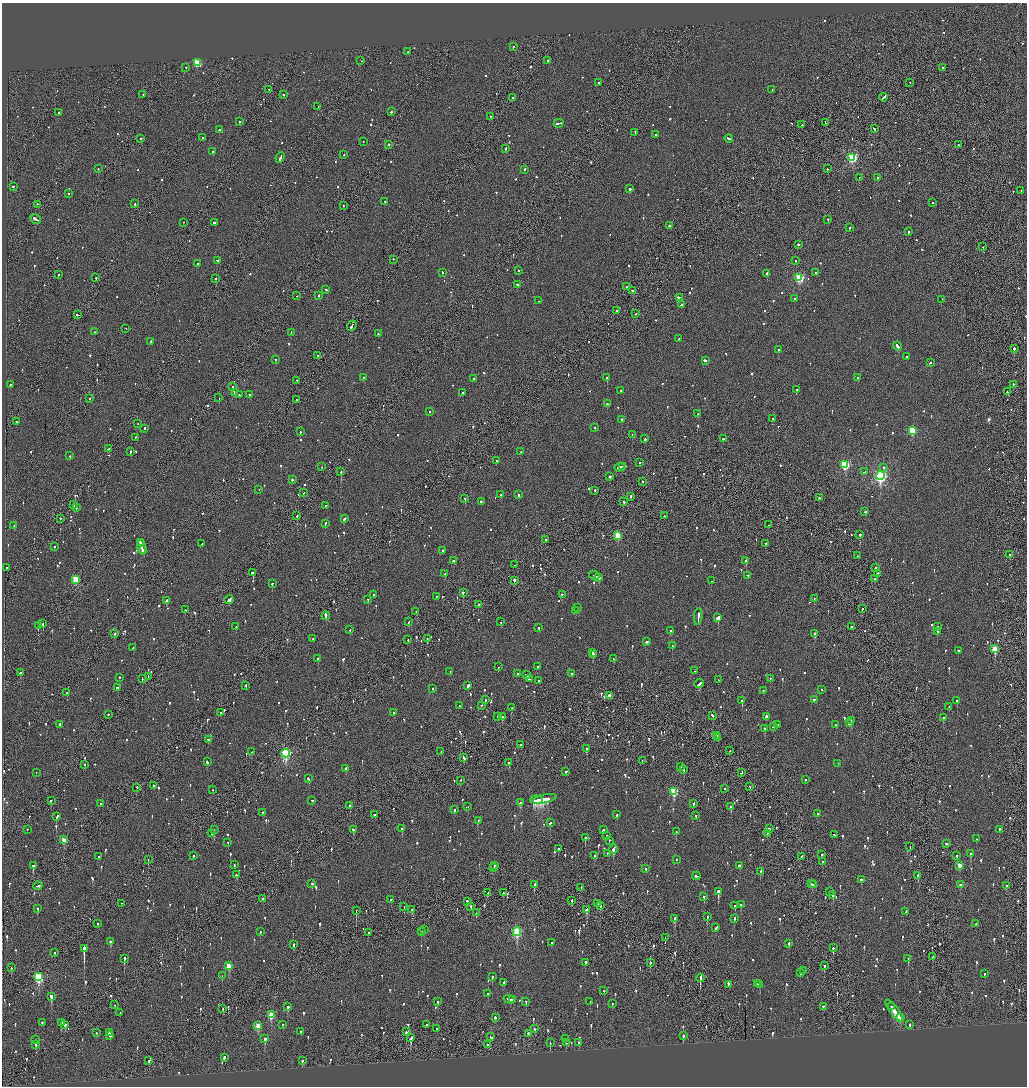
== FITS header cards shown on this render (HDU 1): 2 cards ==
NAXIS1  =                 2050
NAXIS2  =                 2168

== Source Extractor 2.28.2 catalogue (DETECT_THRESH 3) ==
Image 2050 x 2168 px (HDU 1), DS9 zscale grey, zoomed out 1/2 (1 PNG px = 2 x 2 image px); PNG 1029 x 1088 px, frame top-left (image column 2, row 2168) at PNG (2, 3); each listed source drawn as its Kron ellipse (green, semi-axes under 4 px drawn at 4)
Background -0.0904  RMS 0.068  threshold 0.204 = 3 sigma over >= 5 px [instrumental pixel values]
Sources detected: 1353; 42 cannot appear on this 1/2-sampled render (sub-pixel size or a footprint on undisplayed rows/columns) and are neither listed nor drawn; of the other 1311, the 500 brightest by FLUX_AUTO listed and drawn (811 fainter detections omitted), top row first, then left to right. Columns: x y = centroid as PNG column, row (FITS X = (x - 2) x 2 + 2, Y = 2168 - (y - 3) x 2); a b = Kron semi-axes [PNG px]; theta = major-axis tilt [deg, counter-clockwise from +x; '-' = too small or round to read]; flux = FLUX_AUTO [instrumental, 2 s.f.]
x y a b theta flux
513 47 2 2 - 68
407 52 2 2 - 160
361 61 2 1 - 93
547 61 2 1 - 260
197 63 3 3 - 630
186 68 2 2 - 74
943 68 2 2 - 86
598 83 2 2 - 130
910 83 2 1 - 110
268 90 2 2 - 76
772 90 2 2 - 58
143 95 2 1 - 100
283 95 2 2 - 120
513 98 2 1 - 92
883 98 4 1 - 180
318 107 2 2 - 63
391 112 2 2 - 270
59 113 2 2 - 140
491 117 2 2 - 63
240 122 2 2 - 360
825 123 3 1 - 300
559 124 5 2 - 190
802 125 3 1 - 190
874 129 3 2 - 84
219 130 2 2 - 470
635 133 3 2 - 97
655 135 2 2 - 64
203 138 2 2 - 98
141 139 2 2 - 91
729 139 4 2 - 150
363 142 2 2 - 67
389 145 2 2 - 190
958 145 2 2 - 74
506 149 3 2 - 88
212 152 2 2 - 77
344 155 2 2 - 56
280 158 5 2 - 230
852 158 3 3 - 1700
98 169 2 1 - 100
827 169 2 2 - 56
524 170 3 2 - 71
859 178 2 2 - 80
878 178 2 2 - 420
13 187 2 2 - 450
630 189 2 2 - 260
1021 191 2 2 - 60
69 194 2 2 - 160
385 202 3 2 - 280
932 203 2 2 - 72
135 204 2 2 - 69
38 205 2 2 - 82
343 206 2 1 - 130
36 219 5 2 - 330
828 220 2 2 - 82
183 223 2 1 - 87
214 223 2 2 - 350
669 226 3 2 - 86
850 228 2 2 - 98
908 232 2 2 - 310
798 245 2 2 - 190
983 247 2 2 - 61
394 260 2 2 - 65
218 261 2 2 - 130
796 261 2 2 - 66
198 264 2 2 - 240
518 271 2 2 - 56
442 273 2 2 - 57
816 273 2 2 - 150
767 274 2 2 - 250
59 275 2 2 - 74
96 278 2 2 - 100
799 278 3 3 - 1200
216 279 2 2 - 73
518 285 2 2 - 180
626 287 2 2 - 66
326 290 2 2 - 70
633 291 4 2 - 210
297 296 2 1 - 80
319 296 2 2 - 73
679 298 2 2 - 54
794 299 2 2 - 94
942 300 2 1 - 73
539 301 2 2 - 62
681 305 3 2 - 200
616 311 2 2 - 58
636 314 2 2 - 73
77 315 3 2 - 92
352 326 6 2 53 240
126 329 2 1 - 56
95 332 2 2 - 170
291 333 3 2 - 450
378 334 2 2 - 69
679 339 3 2 - 140
151 342 4 2 - 120
897 346 4 2 - 200
1014 349 2 2 - 630
778 350 3 2 - 120
318 356 2 1 - 66
906 357 2 2 - 88
275 360 2 2 - 96
705 361 3 2 - 240
930 363 2 2 - 180
363 378 2 2 - 61
607 378 2 2 - 250
858 378 2 2 - 110
473 379 2 2 - 240
296 381 2 2 - 100
10 385 2 2 - 64
1013 385 2 2 - 68
232 387 2 2 - 160
797 390 2 2 - 460
621 391 2 2 - 76
1007 392 2 2 - 140
234 393 3 2 - 120
463 393 2 2 - 210
239 395 2 2 - 56
250 395 2 2 - 220
219 398 2 1 - 150
90 399 2 2 - 59
296 400 2 2 - 55
607 404 2 2 - 170
429 412 2 2 - 59
698 414 2 2 - 87
773 419 2 2 - 81
622 420 3 2 - 150
17 422 2 2 - 87
138 424 2 1 - 56
595 428 2 2 - 66
144 429 2 2 - 83
912 431 3 3 - 580
300 432 2 2 - 95
632 435 2 2 - 62
135 438 2 2 - 54
645 439 2 2 - 470
723 439 2 2 - 57
109 449 3 2 - 110
131 452 3 2 - 100
521 452 2 2 - 62
70 456 2 2 - 58
497 461 2 2 - 56
640 463 2 1 - 71
845 465 3 3 - 1200
321 467 2 1 - 180
622 467 2 2 - 69
619 468 5 2 - 220
883 468 2 2 - 56
341 472 2 2 - 140
864 472 4 2 - 110
880 476 4 4 - 2900
609 477 2 2 - 100
292 480 2 2 - 220
643 482 2 2 - 170
259 490 2 1 - 150
595 491 2 2 - 180
303 493 2 1 - 59
501 495 3 2 - 190
518 495 3 2 - 100
631 497 2 1 - 240
819 498 2 2 - 65
465 499 2 2 - 99
481 502 2 2 - 200
624 502 2 2 - 95
73 505 3 2 - 120
325 506 2 1 - 95
76 508 2 2 - 58
865 512 2 2 - 81
297 516 2 2 - 150
664 516 2 2 - 56
60 519 2 2 - 57
344 519 4 2 - 150
325 524 3 2 - 96
768 525 2 2 - 70
14 526 2 1 - 58
860 535 2 2 - 110
618 536 3 3 - 550
546 540 2 2 - 57
140 543 3 2 - 170
202 544 2 1 - 59
765 544 2 2 - 83
54 547 2 2 - 140
142 547 7 2 -74 270
143 550 4 1 - 150
442 551 2 2 - 65
1009 555 2 1 - 480
857 556 2 1 - 62
454 561 3 2 - 110
746 561 2 2 - 660
515 565 2 1 - 110
7 568 2 2 - 64
875 568 2 2 - 80
253 573 2 2 - 340
445 574 2 2 - 130
878 574 2 2 - 59
594 576 5 2 - 250
748 576 2 2 - 92
598 578 3 2 - 110
875 579 2 2 - 78
76 580 3 3 - 570
514 581 3 2 - 340
711 581 2 2 - 70
272 584 2 2 - 170
463 593 2 2 - 360
373 595 2 2 - 63
562 595 2 2 - 140
436 597 2 1 - 120
814 599 2 1 - 63
229 600 5 2 - 270
368 600 2 1 - 93
166 601 3 2 - 240
478 605 2 2 - 77
578 608 2 2 - 65
862 609 2 2 - 120
185 610 2 2 - 73
576 611 2 2 - 64
416 612 3 2 - 85
326 616 4 2 - 1200
698 617 8 2 84 320
718 618 3 2 - 3900
409 622 3 1 - 130
501 622 2 2 - 59
43 624 2 1 - 77
38 626 2 2 - 180
236 627 2 2 - 72
851 627 2 2 - 180
938 627 2 2 - 89
538 628 2 2 - 62
350 630 2 2 - 63
671 631 3 2 - 110
937 632 2 2 - 180
115 634 2 2 - 240
815 634 2 2 - 230
313 639 2 2 - 65
427 639 2 2 - 120
408 640 2 2 - 54
646 642 2 2 - 130
672 646 2 1 - 82
133 648 2 2 - 70
995 649 3 3 - 460
958 651 2 2 - 390
592 653 3 2 - 360
593 655 2 2 - 180
318 659 2 2 - 170
613 659 2 2 - 68
498 667 2 2 - 61
537 667 2 2 - 78
694 671 2 2 - 69
450 672 2 2 - 61
20 673 3 2 - 560
517 674 2 2 - 250
572 674 2 2 - 120
526 675 4 2 - 120
148 677 2 1 - 78
120 678 2 2 - 62
142 679 2 1 - 63
529 679 2 1 - 56
770 679 2 2 - 56
718 680 2 1 - 88
539 681 2 2 - 63
699 684 5 2 - 310
246 686 2 2 - 130
468 686 3 2 - 240
117 688 3 2 - 94
432 689 2 2 - 83
822 690 2 1 - 95
763 691 2 2 - 80
67 693 2 2 - 64
609 696 3 2 - 85
485 700 3 2 - 55
814 700 2 2 - 85
742 701 2 2 - 420
957 701 2 2 - 200
459 706 2 2 - 71
481 706 2 2 - 71
949 707 2 2 - 57
511 708 2 2 - 61
220 713 2 1 - 61
394 713 2 2 - 71
108 715 2 2 - 95
712 716 3 2 - 100
498 717 2 2 - 67
502 717 2 2 - 120
767 717 3 2 - 70
943 718 3 2 - 89
852 721 3 2 - 110
850 723 4 2 - 95
60 725 2 2 - 84
777 725 3 2 - 240
835 725 3 2 - 87
773 727 4 1 - 280
764 729 3 2 - 210
717 736 2 1 - 77
718 738 2 2 - 63
208 740 2 2 - 130
521 745 2 2 - 57
587 749 2 2 - 200
730 751 2 1 - 120
252 752 2 2 - 56
441 752 2 1 - 96
286 754 4 3 - 1700
463 758 4 2 - 100
642 761 2 2 - 65
207 762 3 2 - 95
509 763 2 2 - 110
838 764 2 2 - 64
85 765 2 2 - 56
680 767 2 1 - 69
345 769 2 2 - 57
684 770 2 2 - 130
566 772 2 2 - 71
36 773 2 1 - 57
741 773 3 2 - 62
309 779 4 2 - 100
805 780 2 2 - 85
460 781 2 2 - 130
153 786 2 2 - 100
750 787 2 2 - 59
137 788 3 1 - 250
724 789 2 1 - 120
213 790 2 1 - 130
674 792 4 3 - 750
544 799 12 3 12 2200
536 800 6 1 4 1200
51 801 2 2 - 100
312 801 2 2 - 61
520 803 4 2 - 190
100 804 2 1 - 190
693 804 2 2 - 110
350 806 2 2 - 65
468 807 3 1 - 93
731 807 2 2 - 120
454 810 3 2 - 86
262 813 2 2 - 82
818 814 3 2 - 160
375 815 2 2 - 100
617 815 2 2 - 100
696 816 2 2 - 76
56 817 3 2 - 190
478 821 2 2 - 74
550 823 3 2 - 100
402 829 2 2 - 130
769 829 3 2 - 130
27 830 2 1 - 66
214 830 2 2 - 99
353 830 3 2 - 90
603 830 3 2 - 98
999 830 3 2 - 90
676 832 2 2 - 62
211 834 2 2 - 54
767 834 2 1 - 78
834 835 3 2 - 71
607 836 2 2 - 91
585 838 2 2 - 240
976 839 2 2 - 54
64 840 3 3 - 190
609 841 2 2 - 54
228 843 2 2 - 55
946 844 3 2 - 83
910 847 2 1 - 81
558 849 2 2 - 63
613 849 4 2 - 450
607 854 2 2 - 60
970 854 2 2 - 400
822 855 2 2 - 65
193 856 2 2 - 58
595 856 2 2 - 84
957 856 2 2 - 85
99 857 2 2 - 59
802 857 2 2 - 94
148 860 2 1 - 94
676 860 2 2 - 200
822 862 2 2 - 170
234 865 2 2 - 57
33 866 3 2 - 400
494 866 2 2 - 79
740 866 2 2 - 1500
960 866 3 3 - 180
494 868 2 1 - 73
646 869 2 2 - 59
760 872 3 2 - 70
236 875 3 2 - 180
697 876 4 2 - 160
918 876 3 2 - 92
861 880 2 2 - 830
312 884 2 2 - 91
812 884 2 2 - 110
535 885 4 2 - 550
813 885 2 2 - 97
960 885 2 2 - 300
38 886 4 2 - 170
1006 886 2 2 - 87
581 888 2 2 - 75
718 892 2 2 - 2400
829 892 2 2 - 150
488 893 3 2 - 88
503 893 2 2 - 160
833 896 2 2 - 770
704 897 2 2 - 120
263 899 2 2 - 230
391 900 2 2 - 120
572 901 2 2 - 60
467 902 3 2 - 230
121 904 2 1 - 150
597 904 3 2 - 61
741 905 2 2 - 290
600 906 2 2 - 230
735 906 2 2 - 99
404 907 2 1 - 70
471 907 2 2 - 100
38 909 2 2 - 440
412 910 2 2 - 130
587 910 4 2 - 360
356 911 2 1 - 230
906 912 3 2 - 100
476 913 3 2 - 71
707 917 2 2 - 180
675 919 4 2 - 240
734 919 3 2 - 76
98 924 2 2 - 58
976 924 2 2 - 120
716 928 3 2 - 180
424 930 3 2 - 63
260 932 2 2 - 140
421 932 2 2 - 96
517 932 4 3 - 1100
368 933 3 2 - 69
665 938 2 1 - 64
110 942 3 2 - 120
552 943 2 2 - 67
788 944 2 2 - 270
293 945 3 2 - 310
833 948 2 2 - 230
84 949 4 2 - 15000
54 953 2 1 - 65
933 957 2 2 - 81
124 959 3 2 - 330
908 959 2 2 - 130
585 963 2 2 - 240
650 963 2 2 - 130
229 966 3 3 - 330
824 966 2 2 - 170
11 968 2 2 - 60
803 971 2 2 - 65
800 973 3 2 - 100
984 974 2 2 - 69
222 976 2 2 - 82
39 977 4 3 - 1200
492 977 2 2 - 93
700 978 4 2 - 300
504 983 2 2 - 160
757 984 3 2 - 130
728 985 3 2 - 200
760 985 2 2 - 62
604 991 2 2 - 220
488 994 2 2 - 80
51 997 4 2 - 890
509 1000 6 2 -19 360
512 1000 3 2 - 250
438 1002 2 2 - 64
526 1002 2 2 - 79
590 1002 2 2 - 70
612 1004 2 2 - 66
115 1005 2 2 - 290
288 1007 3 2 - 110
823 1007 2 2 - 90
891 1007 2 2 - 79
223 1009 2 1 - 63
894 1011 13 2 -53 580
120 1013 2 2 - 54
271 1015 3 3 - 380
495 1018 2 2 - 150
900 1018 4 2 - 180
42 1023 2 2 - 180
61 1023 2 2 - 160
65 1025 3 2 - 150
283 1025 2 2 - 54
426 1025 2 2 - 170
910 1025 3 2 - 120
258 1026 3 3 - 300
437 1029 2 1 - 150
534 1029 2 2 - 68
301 1032 2 2 - 55
406 1032 3 2 - 260
96 1033 2 2 - 98
109 1033 3 2 - 180
528 1034 3 2 - 290
110 1036 2 2 - 270
683 1036 2 2 - 280
491 1037 3 2 - 150
411 1038 3 2 - 160
265 1039 3 2 - 230
566 1039 2 2 - 110
36 1040 2 2 - 77
550 1043 2 1 - 240
566 1043 2 2 - 62
579 1043 3 2 - 63
36 1045 2 2 - 250
487 1045 2 2 - 88
224 1058 4 2 - 280
149 1061 3 2 - 110
302 1061 2 2 - 230
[811 fainter detections neither listed nor drawn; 42 sub-pixel or undisplayed-footprint detections neither listed nor drawn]